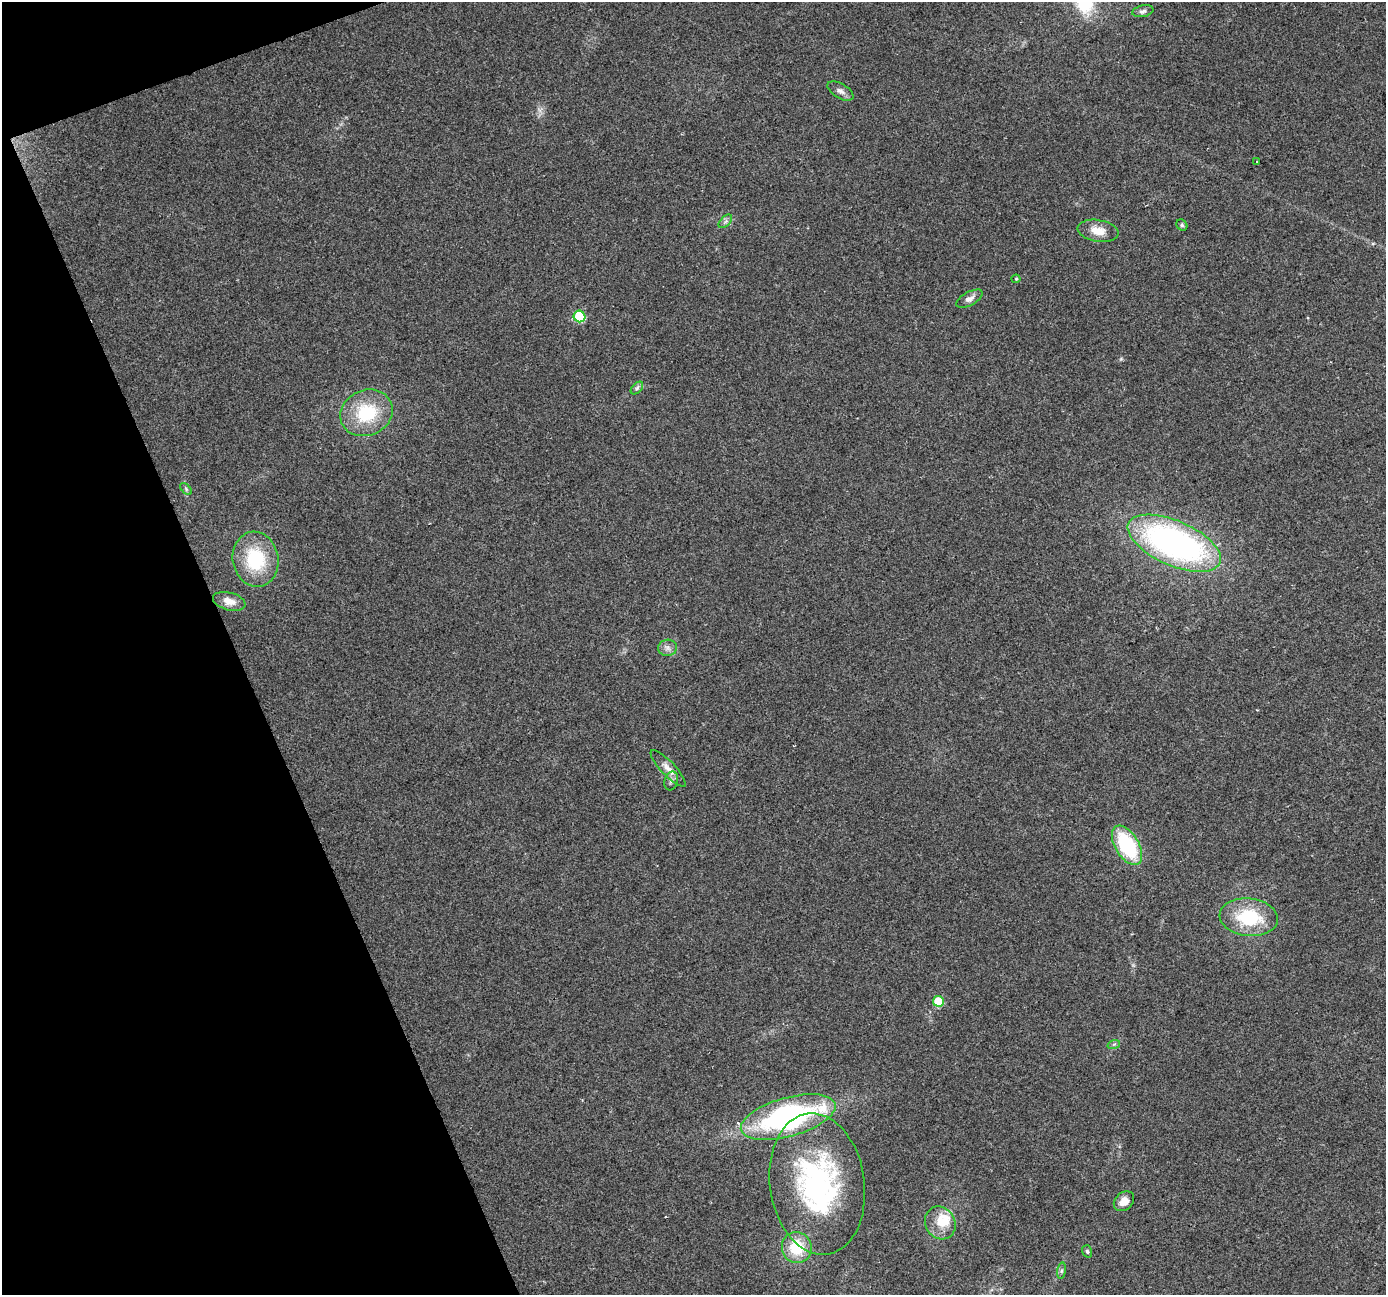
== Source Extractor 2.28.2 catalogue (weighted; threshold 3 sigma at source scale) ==
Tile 5 of 4 x 4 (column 1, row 2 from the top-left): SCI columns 1-1384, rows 2717-4009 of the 5534 x 5378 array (HDU 1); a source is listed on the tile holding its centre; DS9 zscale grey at full resolution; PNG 1388 x 1297 px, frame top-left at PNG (2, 2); each listed source drawn as its Kron ellipse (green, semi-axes under 4 px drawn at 4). Shown black and unused: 18% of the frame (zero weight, under 2 of 3 exposures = <1% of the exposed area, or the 3 px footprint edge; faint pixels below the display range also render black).
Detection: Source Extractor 2.28.2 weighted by HDU 2 'WHT'; one run over the whole footprint, this tile lists its part. Background 0.127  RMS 0.0089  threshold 0.0402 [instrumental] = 3 sigma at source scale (4.5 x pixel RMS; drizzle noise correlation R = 1.50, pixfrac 1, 0.0396/0.0396 arcsec/px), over >= 5 px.
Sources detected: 31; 2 inside a brighter listed object's ellipse — not listed separately; the other 29 listed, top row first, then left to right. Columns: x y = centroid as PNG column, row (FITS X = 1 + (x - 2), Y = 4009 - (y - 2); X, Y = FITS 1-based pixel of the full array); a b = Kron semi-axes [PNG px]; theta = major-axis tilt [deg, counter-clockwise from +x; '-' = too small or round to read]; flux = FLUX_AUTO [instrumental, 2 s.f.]
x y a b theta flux
1143 11 11 5 12 2.9
840 91 14 7 -31 4.5
1257 162 2 2 - 0.83
725 221 8 5 45 2.4
1182 225 6 5 - 1.5
1098 231 21 11 -9 12
1016 279 4 4 - 1.1
969 299 14 6 29 5
579 316 6 5 - 61
637 388 7 4 46 2.1
366 413 27 22 23 49
186 489 7 4 -47 1.5
1174 543 50 22 -23 310
255 559 27 23 -79 52
229 601 17 9 -15 8.7
668 648 9 8 - 4.3
668 768 24 7 -47 7.7
671 781 9 6 72 3.1
1127 845 22 11 -59 74
1249 917 29 19 -6 52
938 1001 5 5 - 37
1114 1044 6 4 18 1.4
788 1117 49 19 16 210
817 1184 71 47 -82 190
1124 1201 11 8 42 9.2
940 1223 17 15 -59 14
797 1248 15 15 - 31
1087 1251 6 5 - 1.7
1062 1271 8 4 81 1.9